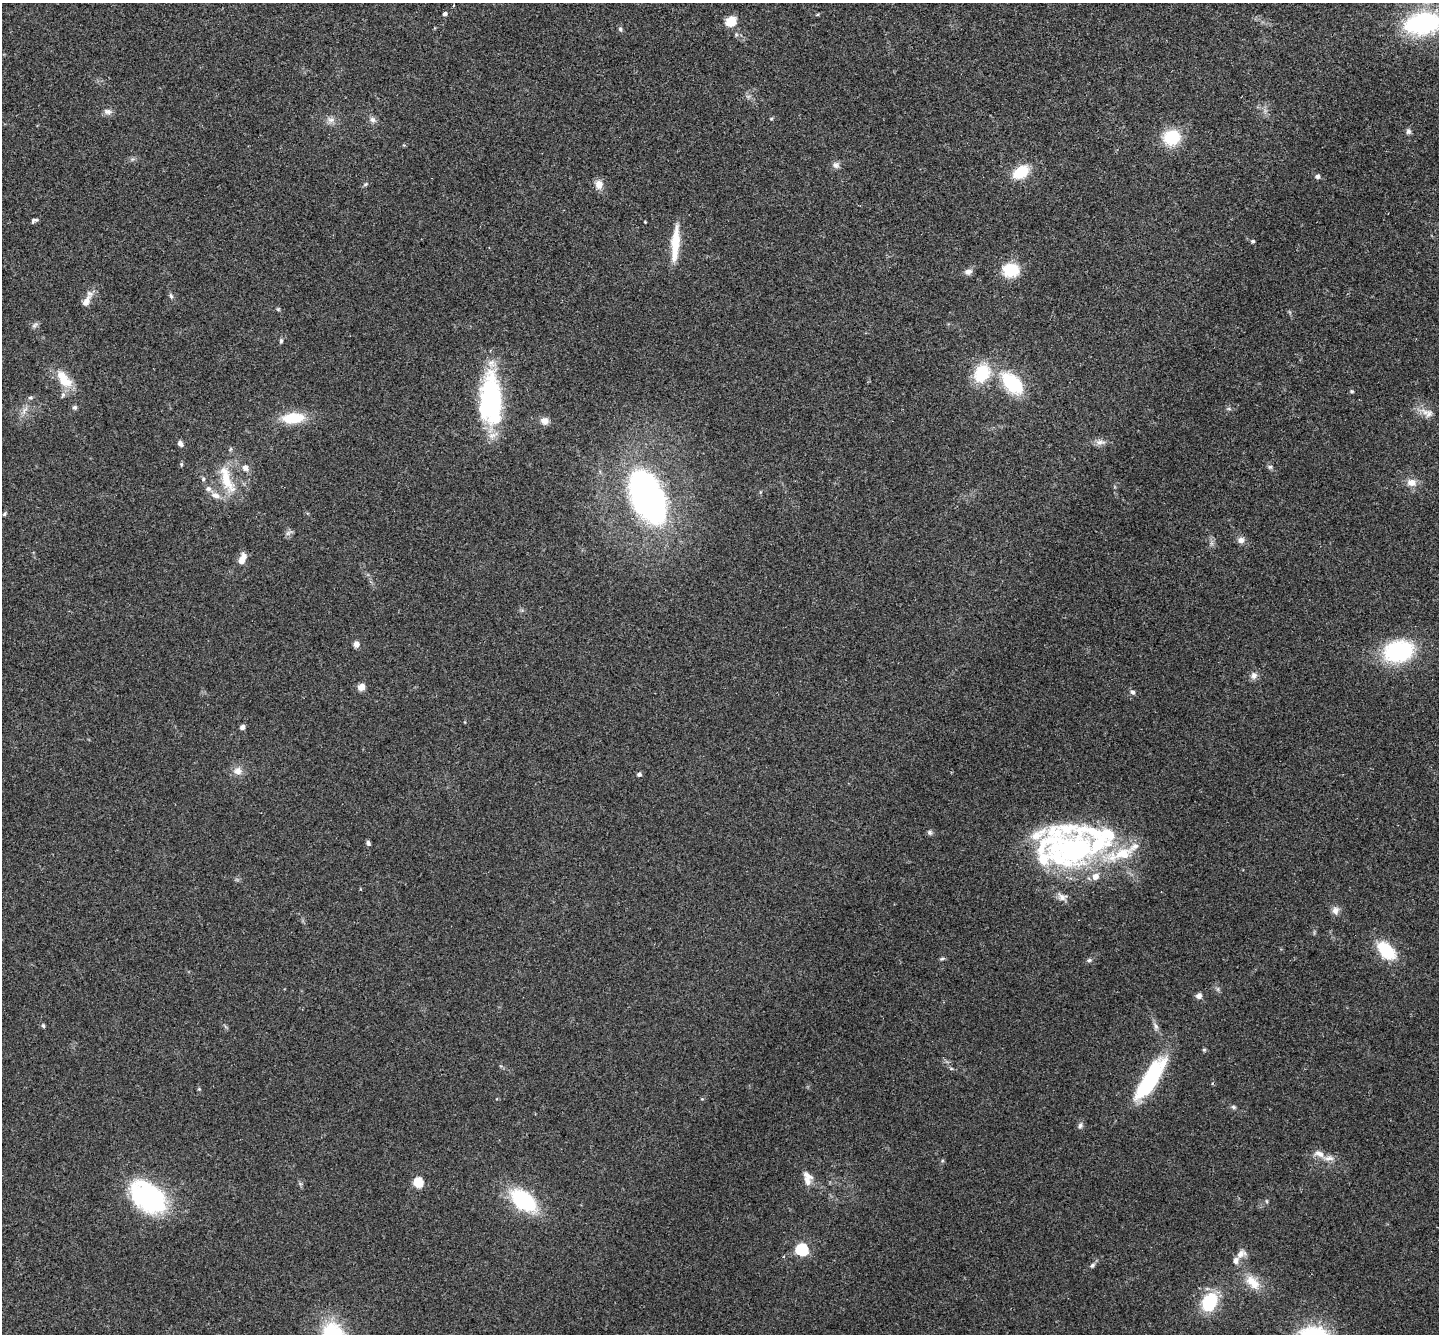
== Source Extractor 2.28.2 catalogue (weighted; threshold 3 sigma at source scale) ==
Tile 10 of 4 x 4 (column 2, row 3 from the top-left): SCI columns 1470-2906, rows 1532-2863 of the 5815 x 5864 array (HDU 1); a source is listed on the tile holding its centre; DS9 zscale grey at full resolution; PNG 1441 x 1336 px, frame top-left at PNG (2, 3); no overlay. Shown black and unused: <1% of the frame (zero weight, under 2 of 3 exposures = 3% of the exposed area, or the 3 px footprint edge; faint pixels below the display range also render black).
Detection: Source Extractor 2.28.2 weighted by HDU 2 'WHT'; one run over the whole footprint, this tile lists its part. Background 0.114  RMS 0.0095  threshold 0.0427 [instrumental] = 3 sigma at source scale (4.5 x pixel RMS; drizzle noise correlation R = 1.50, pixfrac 1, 0.05/0.05 arcsec/px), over >= 5 px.
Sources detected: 100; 2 inside a brighter object's white glare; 1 cosmic-ray / hot-pixel residue — not listed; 11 inside a brighter listed object's ellipse — not listed separately; the other 86 listed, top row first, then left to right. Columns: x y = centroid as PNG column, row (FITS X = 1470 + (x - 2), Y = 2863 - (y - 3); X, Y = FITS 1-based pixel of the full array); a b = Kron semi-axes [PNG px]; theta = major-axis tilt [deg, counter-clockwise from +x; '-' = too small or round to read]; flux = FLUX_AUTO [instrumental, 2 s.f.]
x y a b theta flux
445 14 5 4 - 2.8
731 21 13 11 39 12
1423 23 33 19 10 130
620 29 7 5 -65 1.8
108 112 11 8 -14 4.1
771 119 5 3 - 0.92
331 120 10 7 0 4.4
372 120 8 7 - 3.5
1408 131 7 6 - 2.6
1172 137 13 11 20 49
836 165 9 8 - 3.7
1021 172 16 10 33 29
1317 176 7 6 - 2.5
365 184 7 5 23 1.5
599 184 9 8 - 8.4
34 220 9 5 15 2.2
645 222 3 2 - 0.65
1253 241 5 5 - 1.5
675 244 45 9 85 23
1011 270 15 13 0 33
968 272 10 7 9 4.1
171 296 7 5 -69 1.8
86 301 18 8 61 8.2
278 309 6 4 -44 1.1
34 325 9 6 41 2.5
281 341 6 4 89 1.5
982 373 16 13 58 45
64 379 25 12 -54 22
1012 383 25 14 -46 58
1352 391 5 4 - 1.1
30 397 8 4 8 1.5
491 399 56 23 90 130
74 407 6 6 - 2
1229 409 6 4 -19 1.5
24 410 12 5 64 4
1429 414 12 9 58 5.3
293 418 24 12 3 30
545 421 10 9 - 5.3
1100 442 16 7 2 4.8
180 444 7 6 - 3.3
181 464 5 5 - 1.2
245 467 8 7 - 5.1
1270 467 6 4 0 1.6
203 479 6 6 - 1.6
227 479 41 13 -69 27
1412 483 13 10 -4 8
215 495 14 8 -20 6.9
647 497 42 23 -66 350
4 514 6 4 51 1.3
288 533 7 5 45 2.4
1241 540 8 8 - 4.4
242 559 14 7 68 8.8
356 644 6 6 - 4.9
1398 651 34 24 13 79
1254 675 10 9 - 4.2
361 687 7 7 - 7.1
1132 692 6 6 - 2.4
242 727 5 4 - 4.8
238 771 12 11 - 6.9
639 774 5 4 - 2.9
930 832 7 6 - 2.2
368 843 6 4 -57 2.2
1066 850 80 55 6 240
1335 911 10 9 - 5.1
1386 950 19 12 -46 42
942 958 8 4 9 1.4
1089 960 6 5 - 1.7
1199 996 7 7 - 3.8
43 1026 6 4 -63 1.5
1156 1026 11 6 -64 3.5
1204 1050 5 5 - 1.2
1150 1080 53 15 58 87
199 1089 4 4 - 0.98
1233 1107 7 5 -22 1.8
1080 1125 8 6 77 2.7
1319 1154 16 9 -22 7.3
807 1181 15 9 -67 6.4
418 1182 5 5 - 49
148 1197 37 24 -37 140
523 1200 26 16 -37 75
1266 1201 6 4 -89 1.1
802 1249 6 6 - 130
1241 1254 14 9 28 6.1
1092 1265 8 5 44 2.2
1253 1282 24 13 -46 17
1210 1302 15 11 62 55
Isophote crosses this tile's border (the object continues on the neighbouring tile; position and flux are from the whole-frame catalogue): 1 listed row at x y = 1423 23